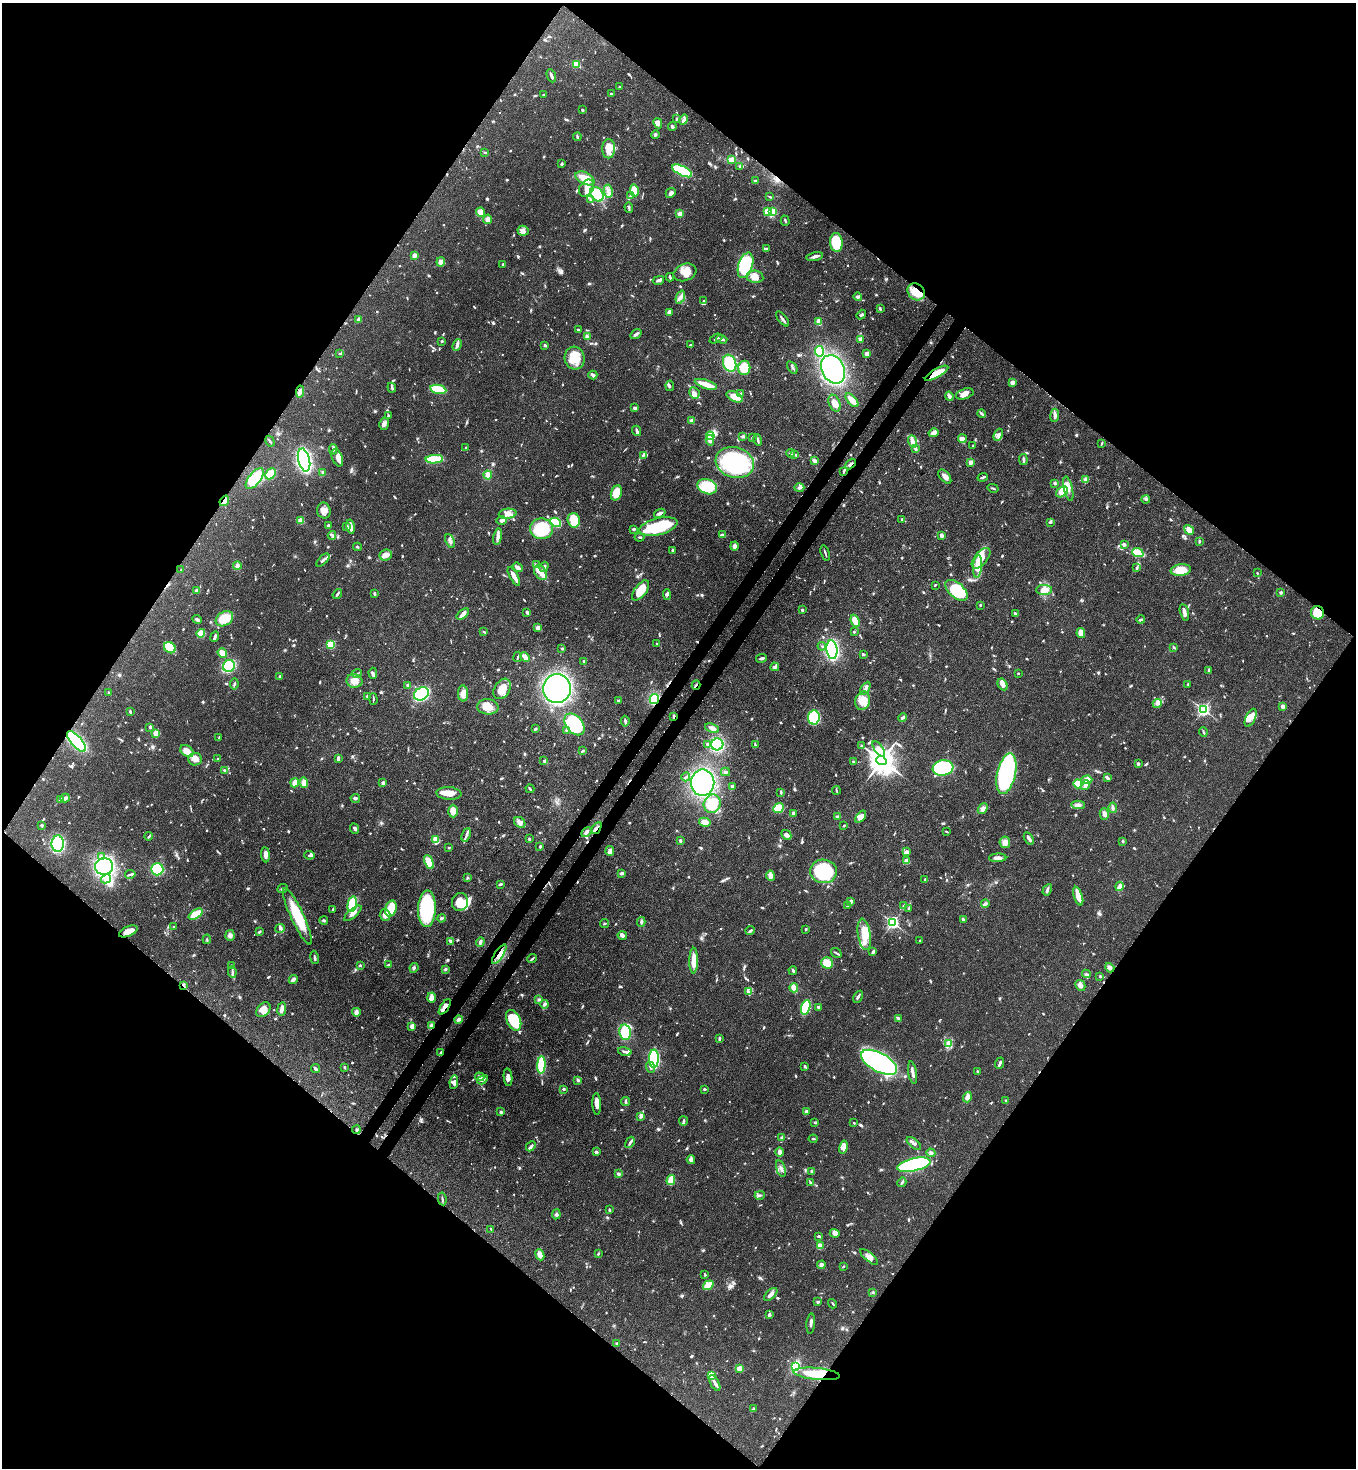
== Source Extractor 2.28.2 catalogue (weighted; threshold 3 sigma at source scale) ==
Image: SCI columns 364-5776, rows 60-5920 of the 6001 x 5979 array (HDU 1 of 3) = the unmasked area's bounding box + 8 px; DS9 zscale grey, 4 x 4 block average (1 PNG px = mean of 4 x 4 image px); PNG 1358 x 1470 px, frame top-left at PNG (2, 3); each listed source drawn as its Kron ellipse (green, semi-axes under 4 px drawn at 4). Shown black and unused: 51% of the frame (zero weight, under 3 of 4 exposures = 7% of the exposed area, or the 3 px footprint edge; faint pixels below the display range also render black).
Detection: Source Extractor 2.28.2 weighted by HDU 2 'WHT'. Background 0.0699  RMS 0.0036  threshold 0.0163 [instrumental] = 3 sigma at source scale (4.5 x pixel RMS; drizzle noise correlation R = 1.50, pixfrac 1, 0.05/0.05 arcsec/px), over >= 5 px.
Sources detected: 1240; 2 too faint to see at this stretch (4 x 4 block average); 7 inside a brighter object's white glare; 10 cosmic-ray / hot-pixel residue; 1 long thin detection or spike segment (spike, bleed or trail) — neither listed nor drawn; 22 coinciding with a brighter row at this scale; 73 inside a brighter listed object's ellipse — not listed separately; of the other 1125, all 500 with FLUX_AUTO >= 2.41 (the completeness limit of this list) listed and drawn (625 fainter detections not listed), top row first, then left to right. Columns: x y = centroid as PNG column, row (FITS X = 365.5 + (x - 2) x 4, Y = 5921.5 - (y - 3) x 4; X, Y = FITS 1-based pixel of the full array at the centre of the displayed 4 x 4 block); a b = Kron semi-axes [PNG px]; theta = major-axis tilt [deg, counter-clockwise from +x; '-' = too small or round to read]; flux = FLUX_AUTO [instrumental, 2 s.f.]
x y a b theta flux
576 64 2 2 - 88
551 76 7 2 -67 8.4
620 87 3 2 - 3.9
611 94 2 2 - 3.7
543 95 2 2 - 3.9
582 110 2 2 - 4.4
676 119 4 2 - 3
684 120 5 3 - 6.3
658 123 5 4 - 16
672 127 4 2 - 5.2
655 135 4 3 - 3.3
577 137 4 2 - 3.6
609 149 10 6 89 39
485 152 3 2 - 2.8
731 160 4 3 - 19
562 164 2 2 - 3.4
740 167 3 2 - 3.6
682 171 11 4 -27 190
585 178 10 5 -27 35
755 181 3 2 - 4.4
587 188 9 6 56 19
634 190 6 4 -80 32
608 191 7 3 -79 7.5
671 193 5 4 - 6.7
597 194 8 6 -51 42
631 196 3 3 - 3.8
770 197 3 2 - 2.6
590 199 3 2 - 3.2
629 208 5 2 - 4.5
773 211 2 2 - 100
480 212 4 3 - 18
768 212 2 2 - 140
680 214 2 2 - 64
488 219 4 4 - 9.4
785 221 5 2 - 3.2
523 231 5 5 - 11
836 242 9 6 -85 72
766 248 2 2 - 3.3
414 255 2 2 - 16
815 256 8 3 13 8.8
441 262 4 4 - 9.1
503 264 2 2 - 3.3
745 265 13 7 72 210
685 272 12 8 21 32
670 277 4 2 - 3.4
755 277 8 6 -10 16
658 280 6 3 16 5.4
916 292 9 8 - 44
680 297 7 3 70 8.7
858 297 4 3 - 4.1
704 301 3 2 - 4
880 309 3 3 - 3.2
669 312 4 3 - 7.7
861 315 5 3 - 5
782 319 9 2 -51 6.2
358 320 4 2 - 9
819 322 4 3 - 22
578 329 3 2 - 3
636 334 6 2 34 8.4
587 336 4 2 - 3.2
716 339 7 2 26 3.4
722 339 5 2 - 7.3
861 339 3 3 - 8.6
442 341 2 2 - 10
457 345 6 3 67 6.9
545 345 3 2 - 4.1
690 345 3 2 - 2.5
819 351 5 4 - 65
340 353 3 2 - 3
867 353 4 3 - 9.6
575 358 11 10 - 39
730 363 9 6 -70 84
792 367 7 2 -55 3.7
744 368 7 6 - 64
833 369 15 11 -63 350
937 373 13 4 29 60
593 375 4 2 - 8.2
1012 382 3 3 - 15
706 384 11 3 -19 38
670 386 5 4 - 4.3
392 388 5 2 - 4.7
438 389 8 3 -11 94
300 392 6 3 84 5.3
694 393 6 5 - 7.3
741 394 4 3 - 4.2
965 394 9 5 18 17
949 396 4 2 - 11
735 397 8 5 -27 25
852 400 8 3 -47 40
835 403 9 5 -65 21
635 408 3 2 - 5.5
981 414 4 2 - 3.4
388 415 3 2 - 2.5
1055 415 6 3 83 7.2
692 420 2 2 - 44
384 424 6 4 77 7.9
637 431 5 2 - 4.4
933 433 5 3 - 12
998 435 6 4 68 7.7
710 436 4 3 - 59
743 437 3 3 - 4.5
752 437 4 2 - 2.4
962 439 4 3 - 15
710 440 5 2 - 15
758 440 6 2 -76 5.2
270 441 6 2 -60 3.1
912 441 6 3 -71 17
1102 443 3 2 - 2.7
973 446 2 2 - 3.5
465 448 2 2 - 2.4
915 448 3 3 - 4.2
333 449 5 3 - 4.5
790 453 4 3 - 3
643 455 4 2 - 4.2
794 455 2 2 - 2.5
337 458 9 5 -69 16
434 459 8 3 3 72
304 460 12 6 -76 500
1023 460 5 2 - 5
814 461 4 3 - 7.6
971 462 2 2 - 52
735 463 19 15 -17 260
850 464 6 2 47 6.2
844 471 4 2 - 2.5
323 472 4 3 - 3.3
271 474 6 4 47 41
488 475 4 4 - 12
945 477 8 4 -50 11
983 477 5 2 - 5.1
255 479 12 6 53 82
1086 479 4 2 - 3.2
1055 483 3 2 - 4.9
707 487 10 7 -23 80
799 488 5 2 - 6
993 488 5 2 - 3.2
1068 489 12 4 -76 18
1062 492 6 4 38 27
616 493 8 5 70 37
1146 499 4 3 - 3.4
224 501 6 3 53 13
324 511 8 7 - 14
660 513 6 2 21 8.2
508 514 9 5 6 14
502 520 5 3 - 5.7
574 520 7 6 - 59
902 520 3 2 - 3.2
301 521 2 2 - 79
556 522 6 4 -30 93
1050 522 4 3 - 3
328 526 2 2 - 10
658 526 19 8 14 150
347 527 3 3 - 4.8
350 527 7 2 -78 24
542 529 11 10 - 120
633 529 3 3 - 4.1
1189 530 5 4 - 21
332 535 4 3 - 4
722 535 4 2 - 5.9
941 536 3 2 - 8.8
498 537 8 3 78 9.1
639 537 5 2 - 3.3
450 541 7 3 -68 7.4
1199 541 3 2 - 3.5
1124 544 2 2 - 11
734 546 4 3 - 8.2
357 547 4 2 - 2.4
672 550 3 2 - 3.2
825 553 8 2 -74 3.3
1138 553 6 3 -20 80
386 555 6 5 - 13
981 558 12 6 50 34
323 560 8 2 44 5.2
537 565 3 2 - 2.6
237 566 4 4 - 5.1
977 566 11 4 84 40
518 567 5 3 - 8
544 567 5 3 - 6.6
1137 568 3 2 - 3.6
181 570 2 2 - 2.5
1181 570 10 6 8 46
541 572 8 5 -53 15
1257 573 2 2 - 2.5
514 576 10 2 -61 23
935 585 2 2 - 3.2
641 590 12 6 52 43
956 590 13 7 -42 120
1044 590 8 5 -1 17
197 591 4 3 - 7
1281 592 2 2 - 4.4
374 593 3 2 - 4.9
337 594 5 2 - 4.6
667 595 5 3 - 4.2
980 605 2 2 - 3.2
802 610 2 2 - 4.3
527 612 3 2 - 6.4
1184 612 8 2 -77 16
1015 613 4 2 - 3.3
1317 613 7 6 - 54
463 614 7 4 39 11
197 619 5 3 - 5.6
224 619 9 7 33 45
1141 620 4 2 - 4.5
855 621 6 3 -66 34
538 628 2 2 - 41
483 632 3 2 - 4.8
854 632 2 2 - 2.9
201 633 4 3 - 31
1081 633 5 3 - 29
215 637 5 3 - 4.5
657 644 3 2 - 3.1
331 645 4 4 - 38
822 646 4 2 - 3
1174 647 4 2 - 2.7
170 648 6 5 - 60
562 649 2 2 - 4.9
832 650 9 5 -83 360
222 653 5 4 - 20
863 654 3 2 - 3.9
518 657 5 2 - 3.1
525 657 5 3 - 16
762 658 5 2 - 6.4
584 661 3 3 - 3
229 666 6 5 - 110
775 667 4 3 - 9.9
1209 671 4 2 - 6
357 673 5 2 - 2.5
373 673 5 3 - 5.1
1018 673 2 2 - 3
280 676 3 3 - 2.6
354 681 8 7 - 20
234 684 5 2 - 3.4
1003 684 6 4 -59 11
407 685 3 3 - 3.1
696 685 4 2 - 3.2
1188 685 3 2 - 3.9
865 688 7 2 59 4.8
502 689 11 7 59 32
557 689 14 14 - 970
108 693 2 2 - 2.5
463 693 8 5 -86 18
421 694 8 6 35 300
367 696 2 2 - 3.1
373 699 6 2 -89 2.9
654 699 5 4 - 82
618 700 3 2 - 2.9
863 701 9 7 74 30
1157 703 4 3 - 6
1283 706 3 3 - 8.6
488 707 10 7 -7 28
1203 710 2 2 - 550
130 712 4 2 - 4.7
674 716 4 2 - 5
814 717 7 6 - 130
903 718 4 2 - 8.5
1251 718 9 5 66 15
625 721 5 2 - 5.1
574 724 12 8 -51 200
150 727 3 2 - 7
712 728 7 3 -22 13
535 729 3 2 - 4.7
566 730 3 2 - 2.6
1203 732 5 2 - 2.6
156 733 3 3 - 24
219 738 3 2 - 2.6
76 741 13 5 -49 240
707 744 3 2 - 2.8
717 744 6 6 - 170
755 745 3 2 - 2.9
862 746 3 2 - 3.6
879 749 9 4 -54 17
187 751 7 5 -33 24
583 751 3 2 - 3.1
338 758 3 2 - 8.5
195 759 7 6 - 21
218 759 2 2 - 2.4
544 760 3 2 - 2.8
881 760 5 4 - 3400
853 761 2 2 - 4.1
1138 763 3 3 - 4
943 768 10 7 7 200
224 770 4 3 - 3
725 772 4 3 - 3.6
1006 774 21 9 77 410
686 777 4 2 - 3.9
1107 778 4 2 - 8.1
1087 780 5 3 - 18
295 783 4 2 - 33
304 783 5 4 - 17
383 783 2 2 - 26
703 783 13 11 -90 260
1078 784 5 3 - 54
1085 785 5 3 - 12
732 787 4 3 - 4.1
530 789 4 2 - 4.1
836 790 4 2 - 2.6
781 792 3 2 - 3.8
449 793 12 6 -4 25
65 798 5 3 - 8.6
355 798 4 3 - 4.5
60 799 3 2 - 2.5
712 804 9 8 - 76
1078 805 6 3 2 7.1
778 808 6 4 40 45
1113 808 5 3 - 5.6
983 809 6 4 51 11
453 811 6 4 -89 20
794 813 3 2 - 8.1
1104 814 6 4 -75 8.4
837 817 3 3 - 3.9
861 817 7 4 53 16
520 822 6 4 -43 11
705 822 6 4 -14 13
42 825 3 3 - 3.6
844 826 3 2 - 3.1
355 828 5 3 - 4.7
596 828 7 2 54 5.6
946 831 3 2 - 3.1
586 832 6 3 45 6.2
466 835 7 2 67 6.3
786 835 5 4 - 8.5
149 836 4 2 - 3.5
1029 838 7 2 -57 10
436 839 2 2 - 96
529 839 4 2 - 2.6
680 841 3 2 - 3.3
1123 841 3 2 - 3.5
1005 842 5 5 - 13
58 844 8 6 -89 210
540 846 3 2 - 2.7
449 848 2 2 - 5.2
610 851 5 4 - 13
906 852 3 3 - 9.2
265 855 7 3 -84 10
309 855 5 2 - 3
102 857 3 3 - 7
998 858 9 3 1 12
907 861 3 3 - 19
429 862 7 4 -66 47
104 867 9 8 - 410
157 869 6 6 - 130
824 871 13 11 -12 180
621 873 4 3 - 5.9
130 874 5 2 - 4
770 876 5 3 - 17
467 878 3 2 - 2.8
106 879 5 4 - 9.7
925 879 4 2 - 2.5
500 884 3 2 - 4.7
1119 886 5 3 - 11
282 888 6 2 23 3.6
1047 890 6 3 60 4.7
1078 896 10 3 -72 36
851 901 3 3 - 7.3
460 902 9 8 - 50
352 904 8 4 77 67
985 904 4 3 - 4.6
847 905 2 2 - 2.7
904 906 2 2 - 8.4
909 908 4 2 - 2.8
333 909 3 2 - 3.2
391 909 8 5 73 53
427 909 18 9 88 230
353 913 11 3 41 15
196 914 8 3 33 50
385 915 5 5 - 16
297 916 31 6 -65 92
442 918 4 4 - 4.1
324 920 4 3 - 4.1
963 920 3 3 - 2.8
641 922 5 2 - 4.6
604 923 4 2 - 3.3
893 923 2 2 - 550
173 927 2 2 - 2.6
280 928 5 3 - 4.2
806 929 2 2 - 3.2
750 930 5 2 - 3.9
128 931 10 5 24 18
259 932 3 2 - 3.1
864 934 16 6 -81 41
230 935 5 4 - 9.4
622 935 4 3 - 6.2
207 939 5 2 - 2.5
920 940 2 2 - 4.1
450 941 4 3 - 3.8
480 942 5 2 - 6.8
873 952 3 2 - 5.5
836 953 6 2 -36 2.7
499 954 11 3 55 18
314 957 7 2 -80 4.8
532 959 5 2 - 3.1
694 961 13 4 89 30
827 963 6 5 - 31
231 965 3 2 - 2.5
388 965 3 2 - 2.7
360 966 3 2 - 2.5
414 968 5 3 - 3.8
1110 968 5 3 - 6.3
445 969 4 3 - 3.3
793 971 4 2 - 4.9
232 972 6 2 -82 4.3
1086 974 4 2 - 3.2
1100 976 2 2 - 9.8
293 979 4 3 - 8.3
183 985 4 2 - 3
1080 985 5 4 - 9.7
794 988 4 3 - 27
748 992 3 2 - 3.3
858 997 6 3 61 4.6
431 998 5 4 - 10
539 999 4 3 - 3
544 1004 4 3 - 4.3
445 1007 9 3 56 18
806 1007 7 4 71 82
818 1007 2 2 - 19
282 1009 7 3 81 12
263 1010 8 6 48 21
356 1012 4 3 - 5.1
898 1018 4 3 - 3.1
459 1019 4 3 - 6.3
514 1020 11 6 -64 130
412 1026 4 3 - 13
432 1026 4 2 - 14
625 1032 8 5 -77 64
719 1038 4 2 - 3.3
949 1043 4 3 - 5.1
625 1052 7 2 -15 4.7
440 1053 4 2 - 2.8
654 1059 9 5 89 250
879 1062 20 9 -28 520
1000 1063 6 2 71 6
541 1065 8 3 86 94
805 1066 3 2 - 3
344 1067 3 2 - 2.8
650 1067 6 2 -69 5.8
316 1069 5 2 - 5.5
978 1072 3 2 - 4.2
913 1073 11 2 -80 12
480 1077 5 3 - 5.4
508 1077 9 3 -85 10
482 1080 6 2 31 6.5
578 1080 4 3 - 3.4
454 1082 7 3 83 9
563 1089 3 3 - 2.6
704 1089 3 2 - 2.9
967 1097 5 3 - 13
1006 1101 3 2 - 3
625 1102 4 3 - 3.5
597 1104 11 3 -88 14
807 1111 4 2 - 7.3
501 1112 3 3 - 3.2
641 1116 3 3 - 6.4
683 1121 5 2 - 3.1
815 1123 3 2 - 2.4
854 1123 2 2 - 2.8
356 1130 4 3 - 3.3
782 1137 4 2 - 2.7
813 1139 4 2 - 3.2
630 1142 6 2 59 6
914 1143 8 3 -39 7.5
531 1146 5 3 - 5.1
843 1147 6 4 76 10
596 1152 3 2 - 5
779 1152 5 3 - 8.1
931 1153 4 4 - 5.9
691 1160 4 4 - 7.4
914 1165 17 6 13 440
781 1168 8 3 -73 6.3
812 1171 4 3 - 7.8
618 1174 3 3 - 4.8
671 1180 5 3 - 39
902 1182 5 2 - 4.9
811 1183 3 2 - 3.6
760 1195 5 2 - 3.9
442 1199 6 2 -81 3.5
609 1210 3 2 - 3.6
556 1214 5 4 - 5
491 1229 3 2 - 2.4
835 1233 5 4 - 10
818 1236 4 2 - 2.8
820 1246 2 2 - 29
598 1254 2 2 - 3.7
540 1255 6 4 -67 14
869 1257 11 4 -40 12
821 1265 4 3 - 11
843 1266 3 2 - 2.5
705 1274 3 2 - 2.8
708 1285 6 3 36 35
873 1292 3 2 - 3.3
771 1294 8 3 43 10
818 1302 3 3 - 3.3
833 1304 5 2 - 2.4
769 1315 4 3 - 4.4
811 1324 10 2 85 6.6
617 1343 3 2 - 6.2
795 1366 3 2 - 150
739 1368 4 3 - 8.8
817 1374 23 6 -6 100
711 1375 3 3 - 22
715 1383 9 2 -62 12
754 1409 3 3 - 3.6
Overlapping masked pixels (flux is a lower limit): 15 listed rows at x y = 916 292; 937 373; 850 464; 224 501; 1317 613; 696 685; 654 699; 674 716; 76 741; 596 828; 499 954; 183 985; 445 1007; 432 1026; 817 1374
Diffuse or blended objects may show on this block-average render without a row.